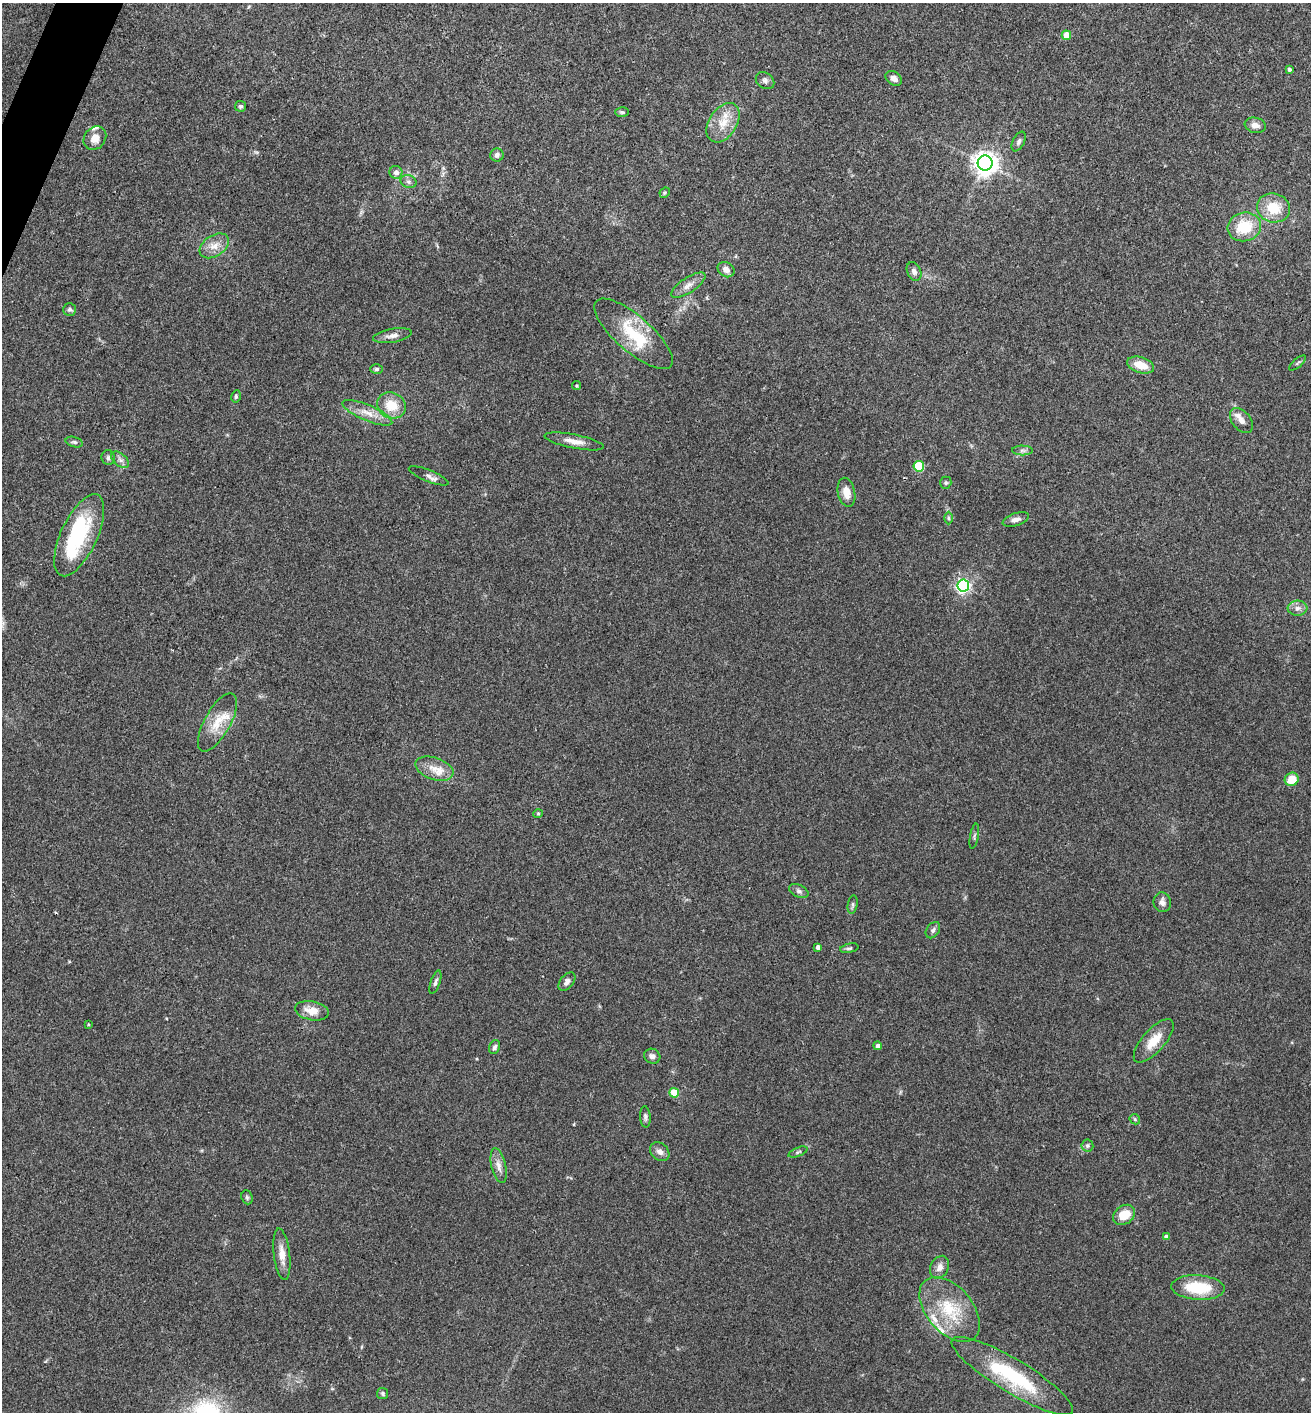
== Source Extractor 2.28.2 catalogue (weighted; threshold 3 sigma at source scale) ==
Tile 11 of 4 x 4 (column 3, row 3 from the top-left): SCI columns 2766-4074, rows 1415-2824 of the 5660 x 5650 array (HDU 1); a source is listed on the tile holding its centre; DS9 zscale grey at full resolution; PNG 1313 x 1414 px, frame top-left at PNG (2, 3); each listed source drawn as its Kron ellipse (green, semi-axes under 4 px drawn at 4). Shown black and unused: <1% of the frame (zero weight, under 3 of 4 exposures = <1% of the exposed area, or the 3 px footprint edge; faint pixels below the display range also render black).
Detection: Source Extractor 2.28.2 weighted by HDU 2 'WHT'; one run over the whole footprint, this tile lists its part. Background 0.0661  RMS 0.0053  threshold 0.0238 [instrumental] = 3 sigma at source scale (4.5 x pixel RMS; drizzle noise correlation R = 1.50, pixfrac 1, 0.05/0.05 arcsec/px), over >= 5 px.
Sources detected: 90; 2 inside a brighter object's white glare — neither listed nor drawn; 7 inside a brighter listed object's ellipse — not listed separately; the other 81 listed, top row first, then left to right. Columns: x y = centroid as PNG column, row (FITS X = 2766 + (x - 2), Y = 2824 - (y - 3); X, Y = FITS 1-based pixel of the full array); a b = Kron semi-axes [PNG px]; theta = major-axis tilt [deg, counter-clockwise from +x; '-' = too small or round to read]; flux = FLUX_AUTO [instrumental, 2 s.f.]
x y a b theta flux
1066 35 5 4 - 8.2
1289 69 4 4 - 1.2
894 78 9 6 -36 2.4
765 81 10 7 -36 1.8
241 106 5 5 - 1
622 112 7 5 -2 0.92
723 123 21 14 58 10
1255 125 10 7 -11 3.5
95 138 13 10 53 4.6
1019 141 10 6 62 1.5
497 155 6 6 - 1.6
985 163 7 7 - 470
396 172 6 6 - 2.8
408 181 8 6 -18 1.6
665 193 5 4 - 0.72
1274 208 17 14 -15 14
1244 227 17 14 16 18
214 246 16 10 33 5.6
726 270 9 7 -33 2.9
914 271 10 7 -65 2.4
688 285 20 7 33 4
70 309 6 6 - 1.3
633 334 49 18 -41 25
392 336 19 7 9 3.4
1297 363 10 3 41 0.72
1141 365 14 7 -17 8.1
376 369 6 5 - 0.97
577 386 4 4 - 0.61
236 396 6 4 79 0.89
391 405 15 12 -27 11
367 413 27 8 -23 6.7
1241 421 14 9 -51 3.1
574 441 30 7 -11 5.2
74 442 9 5 -15 1.1
1022 450 10 5 0 1.6
108 458 7 6 - 1.2
120 460 10 6 -40 2
919 466 5 5 - 30
429 476 21 6 -22 2.5
946 483 6 5 - 0.94
846 492 15 8 -78 5.8
948 518 6 4 -89 0.8
1016 519 13 6 18 2.6
79 535 44 18 65 34
963 586 6 6 - 130
1298 608 10 7 4 2.5
217 722 32 13 61 11
434 769 20 11 -19 6.7
1292 779 7 6 - 9.3
538 814 5 4 - 0.67
974 836 13 3 79 0.89
799 891 10 6 -26 1.7
1162 902 10 8 -73 2.5
853 905 9 5 81 1.2
933 930 9 6 54 1.7
818 947 4 4 - 2
849 948 9 4 12 1
435 982 12 4 71 1.5
567 982 11 6 51 2
312 1011 17 9 -11 6.9
88 1024 4 3 - 0.5
1154 1041 27 11 48 9.9
878 1046 4 4 - 2.2
494 1047 7 5 63 1.4
652 1056 8 7 - 2
674 1093 5 5 - 15
645 1117 10 5 -86 1.4
1135 1119 5 4 - 0.82
1087 1146 6 6 - 1.1
660 1152 10 8 -40 2.7
798 1152 10 4 21 1.1
499 1166 18 7 -77 3.9
247 1197 7 5 -70 0.97
1124 1215 12 9 35 9.2
1166 1237 4 4 - 2
282 1254 26 8 -83 5.9
939 1267 12 9 63 3.5
1198 1288 27 12 -4 21
950 1309 38 23 -50 26
1012 1376 70 16 -31 43
383 1393 5 5 - 0.87
Overlapping masked pixels (flux is a lower limit): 1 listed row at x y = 1012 1376